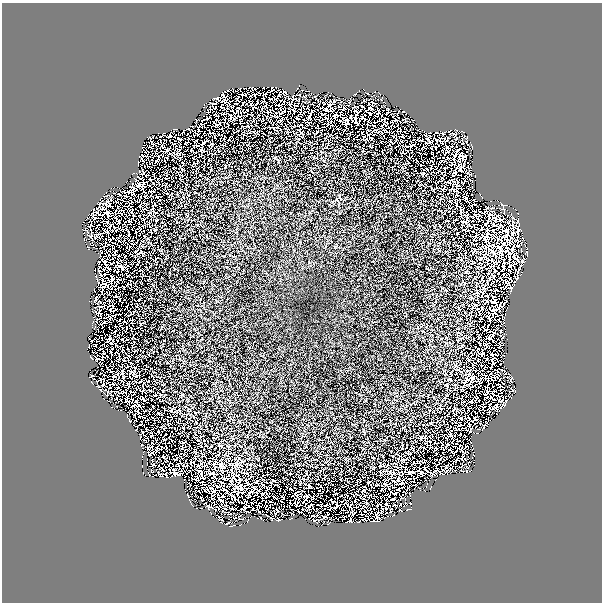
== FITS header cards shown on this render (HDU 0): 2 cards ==
NAXIS1  =                  600 /
NAXIS2  =                  600 /

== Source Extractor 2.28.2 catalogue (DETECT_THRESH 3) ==
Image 600 x 600 px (HDU 0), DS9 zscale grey, 1 PNG px = 1 image px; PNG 604 x 604 px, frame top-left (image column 1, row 600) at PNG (2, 3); no overlay
Background 4.58e-05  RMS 9.8e-04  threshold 0.00295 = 3 sigma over >= 5 px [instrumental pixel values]
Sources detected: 366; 7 with non-positive FLUX_AUTO (blend fragments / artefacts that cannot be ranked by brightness) are not listed; the other 359 listed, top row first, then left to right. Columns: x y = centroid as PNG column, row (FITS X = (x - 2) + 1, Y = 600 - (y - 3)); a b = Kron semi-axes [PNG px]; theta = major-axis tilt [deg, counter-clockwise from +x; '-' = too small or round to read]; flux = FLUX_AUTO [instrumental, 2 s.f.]
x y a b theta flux
253 87 2 2 - 0.041
301 90 2 2 - 0.042
284 92 5 3 - 0.13
355 93 8 2 39 0.024
367 93 4 2 - 0.063
379 93 3 2 - 0.059
223 95 6 5 - 0.097
278 95 8 3 60 0.093
300 95 3 2 - 0.061
305 96 4 3 - 0.015
316 96 4 2 - 0.046
324 96 5 2 - 0.1
288 97 6 3 -39 0.077
293 97 5 3 - 0.0082
213 98 3 2 - 0.037
217 98 3 3 - 0.051
227 98 4 3 - 0.082
269 99 4 2 - 0.032
333 100 4 4 - 0.11
364 101 7 2 33 0.024
349 102 7 3 77 0.1
373 102 5 2 - 0.06
211 103 4 3 - 0.081
284 103 5 2 - 0.08
289 104 4 3 - 0.095
279 105 4 2 - 0.06
296 105 3 2 - 0.07
330 105 7 4 72 0.28
339 105 5 2 - 0.11
221 106 4 2 - 0.038
361 106 4 2 - 0.074
384 106 3 2 - 0.03
356 107 5 3 - 0.088
382 107 4 2 - 0.034
214 108 4 2 - 0.058
370 108 5 3 - 0.1
293 109 5 3 - 0.073
344 109 3 2 - 0.076
207 110 4 2 - 0.057
210 110 5 2 - 0.0023
327 110 9 4 -2 0.085
378 110 2 2 - 0.049
388 110 5 3 - 0.064
399 110 6 2 67 0.091
356 111 4 3 - 0.091
403 112 3 2 - 0.048
369 113 5 2 - 0.089
216 114 3 2 - 0.052
279 114 7 4 70 0.087
393 114 3 2 - 0.087
335 115 5 4 - 0.051
381 116 3 2 - 0.025
309 117 3 2 - 0.062
351 117 4 2 - 0.04
363 118 5 3 - 0.06
216 119 3 2 - 0.032
381 120 6 3 19 0.015
406 120 5 3 - 0.029
346 121 6 4 -64 0.098
395 121 6 3 -1 0.11
196 122 6 2 83 0.027
355 122 4 2 - 0.052
202 125 4 3 - 0.078
331 125 2 2 - 0.04
391 126 2 2 - 0.033
188 128 3 2 - 0.057
174 129 4 3 - 0.079
386 131 4 2 - 0.057
195 132 7 2 -38 0.075
437 133 4 2 - 0.032
443 133 4 3 - 0.079
454 134 4 4 - 0.063
170 135 3 2 - 0.04
152 136 3 2 - 0.032
402 136 3 2 - 0.049
463 136 5 2 - 0.082
180 139 5 2 - 0.067
418 140 3 2 - 0.047
422 140 2 2 - 0.023
440 140 5 3 - 0.056
444 140 5 4 - 0.1
427 142 6 3 15 0.12
467 142 9 2 -83 0.049
153 143 3 2 - 0.065
463 143 3 2 - 0.037
459 155 9 4 84 0.11
145 156 9 2 11 0.06
454 156 4 3 - 0.045
463 158 8 5 -89 0.14
142 172 5 4 - 0.093
133 173 3 2 - 0.041
143 184 6 4 62 0.087
132 185 6 4 -83 0.072
139 185 6 4 25 0.19
129 190 5 2 - 0.027
124 192 3 2 - 0.038
106 196 5 2 - 0.053
118 198 4 2 - 0.024
111 199 4 2 - 0.079
104 204 13 4 -7 0.13
109 205 5 2 - 0.021
503 205 8 3 -8 0.091
101 208 7 5 2 0.22
132 208 7 2 -72 0.032
492 208 10 5 4 0.21
503 209 7 4 -32 0.24
481 212 6 2 -39 0.023
107 213 7 5 -73 0.041
484 213 5 3 - 0.088
99 214 8 3 -23 0.076
489 214 7 4 -86 0.19
93 215 9 5 -85 0.037
498 215 3 2 - 0.057
475 216 8 3 14 0.14
116 218 4 2 - 0.048
495 219 5 3 - 0.039
501 220 5 3 - 0.085
509 221 9 4 62 0.091
517 221 8 5 70 0.14
513 224 12 5 84 0.35
90 225 5 2 - 0.092
493 225 3 2 - 0.05
110 226 4 2 - 0.059
499 226 8 4 60 0.14
518 226 4 3 - 0.071
503 230 11 6 1 0.18
518 230 6 3 76 0.16
86 231 5 2 - 0.062
106 231 6 3 -36 0.091
493 231 7 4 -32 0.11
91 232 4 2 - 0.011
508 233 3 2 - 0.07
513 233 6 6 - 0.16
99 234 5 3 - 0.12
88 235 3 2 - 0.062
91 236 3 2 - 0.04
95 236 5 3 - 0.056
505 237 5 4 - 0.065
506 241 14 5 42 0.22
510 243 37 7 40 0.42
92 244 6 2 -10 0.082
521 244 6 5 - 0.054
518 245 3 2 - 0.044
513 248 9 3 78 0.13
521 250 3 2 - 0.044
500 251 19 9 -80 0.55
507 251 9 7 -50 0.24
526 253 4 3 - 0.027
114 254 3 2 - 0.045
523 256 3 2 - 0.047
100 257 3 2 - 0.039
515 257 10 7 -62 0.2
481 258 8 3 44 0.07
509 259 8 2 81 0.097
103 261 5 2 - 0.066
522 262 8 4 62 0.28
110 263 4 2 - 0.031
509 266 4 3 - 0.036
109 268 5 2 - 0.077
122 268 6 2 -52 0.049
503 268 5 3 - 0.085
515 268 10 2 -71 0.13
104 270 2 2 - 0.02
494 270 3 2 - 0.047
107 271 3 2 - 0.04
510 271 3 2 - 0.059
518 273 11 2 70 0.22
521 274 3 2 - 0.035
504 275 4 3 - 0.066
509 275 2 2 - 0.031
494 276 4 3 - 0.049
101 277 8 2 -69 0.21
112 279 6 3 85 0.09
118 279 6 3 -5 0.07
517 279 7 3 -34 0.11
511 280 8 3 -38 0.13
97 281 5 2 - 0.11
508 283 9 4 -22 0.19
104 285 7 5 -8 0.13
509 288 8 4 -11 0.12
104 298 4 2 - 0.074
95 299 6 2 58 0.097
99 302 5 2 - 0.042
494 302 5 4 - 0.082
104 304 3 2 - 0.07
503 304 8 4 46 0.11
101 306 7 3 1 0.043
95 307 3 2 - 0.062
110 309 3 2 - 0.05
496 311 9 7 43 0.19
95 312 6 4 -12 0.052
99 314 5 2 - 0.0072
109 317 5 2 - 0.0086
97 320 8 3 56 0.14
93 322 3 2 - 0.039
95 327 3 2 - 0.046
497 327 4 2 - 0.031
501 332 3 2 - 0.055
502 337 8 4 -37 0.05
489 338 4 3 - 0.072
108 339 5 2 - 0.05
500 342 8 2 83 0.05
94 345 4 2 - 0.039
103 352 3 2 - 0.04
483 353 2 2 - 0.045
93 359 9 3 -18 0.25
492 359 5 2 - 0.065
497 360 5 2 - 0.0015
493 363 3 2 - 0.047
498 371 5 3 - 0.029
502 371 4 3 - 0.092
495 375 5 2 - 0.045
92 376 5 2 - 0.033
114 376 3 2 - 0.072
506 377 3 2 - 0.079
511 379 6 3 -85 0.13
472 380 12 5 -87 0.13
101 381 4 2 - 0.034
108 383 6 2 -32 0.079
102 385 6 3 10 0.044
499 385 5 2 - 0.0093
106 386 5 2 - 0.12
100 390 5 2 - 0.074
513 390 5 2 - 0.074
487 391 3 2 - 0.056
123 392 6 2 -7 0.068
104 393 6 2 -55 0.04
109 393 7 4 -33 0.056
485 394 5 3 - 0.041
112 395 8 3 49 0.051
116 398 4 2 - 0.081
485 398 5 2 - 0.025
127 399 7 3 -74 0.053
144 400 4 2 - 0.067
499 400 9 3 -45 0.15
506 401 3 2 - 0.036
486 402 3 2 - 0.054
133 406 5 2 - 0.03
494 408 10 4 36 0.23
489 409 6 2 64 0.034
137 412 5 2 - 0.062
129 420 6 2 -50 0.09
477 420 4 2 - 0.084
472 421 7 2 57 0.063
469 424 5 2 - 0.11
141 425 4 2 - 0.032
485 425 4 3 - 0.1
471 428 4 2 - 0.042
478 429 3 2 - 0.066
483 429 5 2 - 0.0019
470 431 3 2 - 0.016
142 432 4 2 - 0.051
142 445 2 2 - 0.038
148 448 3 2 - 0.046
462 451 10 3 -41 0.11
150 454 6 2 37 0.07
159 459 5 2 - 0.037
459 459 7 2 22 0.079
470 462 3 2 - 0.04
153 465 2 2 - 0.041
162 469 5 2 - 0.052
462 470 8 2 -21 0.045
435 471 5 2 - 0.054
447 471 6 3 6 0.092
200 472 9 3 -56 0.075
412 472 3 2 - 0.07
177 473 7 5 6 0.15
209 473 5 3 - 0.087
392 473 12 2 0 0.13
409 473 3 3 - 0.066
421 473 6 3 71 0.063
431 473 3 2 - 0.088
399 474 8 3 -45 0.13
165 475 7 6 - 0.07
436 475 6 5 - 0.066
233 477 5 5 - 0.13
195 478 6 4 13 0.025
225 479 9 2 49 0.091
436 479 2 2 - 0.033
412 481 3 2 - 0.039
401 483 10 5 12 0.14
385 484 4 2 - 0.051
415 485 2 2 - 0.0037
219 486 5 2 - 0.055
236 486 14 5 -36 0.2
187 487 3 2 - 0.031
202 487 3 2 - 0.039
241 487 9 4 -74 0.18
430 488 3 2 - 0.054
253 489 10 3 47 0.12
195 490 2 2 - 0.029
206 490 7 4 -52 0.081
213 490 6 4 -46 0.17
227 492 9 2 -42 0.12
297 493 6 3 52 0.061
395 493 4 2 - 0.054
263 494 4 2 - 0.056
188 496 4 2 - 0.049
222 496 3 3 - 0.063
267 496 5 2 - 0.047
212 497 7 3 73 0.042
249 497 3 2 - 0.034
283 497 5 2 - 0.039
403 498 6 2 -10 0.083
202 499 4 3 - 0.025
219 499 7 4 -59 0.16
190 501 4 2 - 0.068
231 502 3 2 - 0.051
303 502 5 4 - 0.033
410 503 2 2 - 0.06
379 504 4 2 - 0.034
386 504 3 2 - 0.028
326 505 3 2 - 0.047
394 505 4 2 - 0.047
404 505 6 2 69 0.074
266 506 3 2 - 0.023
337 506 4 2 - 0.05
209 507 6 3 -22 0.11
218 507 4 2 - 0.0047
245 507 7 5 -75 0.0035
309 507 7 5 51 0.11
224 508 8 3 -36 0.044
231 508 6 2 -26 0.14
392 508 3 2 - 0.089
302 509 3 2 - 0.027
408 509 4 2 - 0.071
276 510 4 3 - 0.057
400 510 3 2 - 0.054
245 511 4 3 - 0.046
258 511 6 2 -46 0.019
381 511 3 2 - 0.045
225 512 5 2 - 0.085
270 512 2 2 - 0.03
299 512 5 2 - 0.049
319 512 3 2 - 0.062
232 513 4 2 - 0.045
386 513 3 2 - 0.046
264 514 5 2 - 0.04
275 514 5 2 - 0.065
353 514 3 2 - 0.053
393 515 3 2 - 0.045
313 516 4 2 - 0.077
378 516 9 5 -82 0.21
388 516 2 2 - 0.045
270 517 6 2 -41 0.017
318 517 4 2 - 0.081
324 517 5 3 - 0.085
330 518 3 2 - 0.029
351 518 3 2 - 0.013
221 519 5 2 - 0.14
290 519 3 2 - 0.067
277 520 5 2 - 0.065
247 521 3 2 - 0.032
375 521 11 3 -6 0.15
317 522 5 2 - 0.032
349 522 7 3 5 0.058
228 523 4 2 - 0.089
328 523 4 2 - 0.0077
233 525 3 2 - 0.052
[7 non-positive-flux detections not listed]